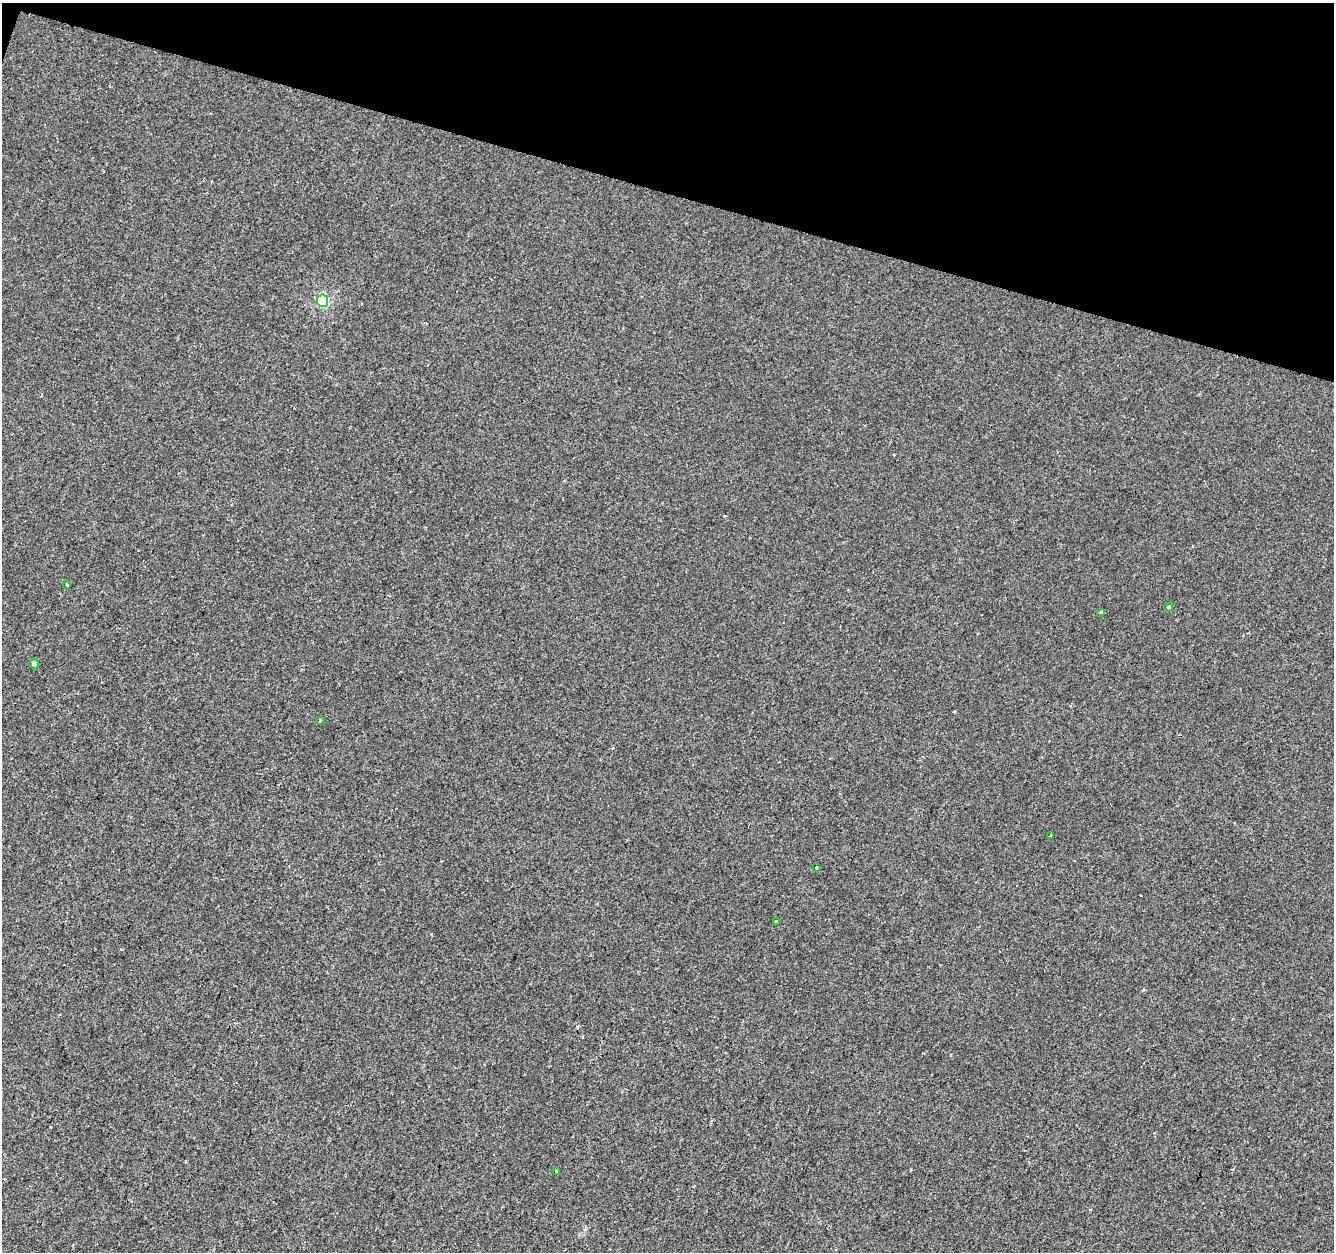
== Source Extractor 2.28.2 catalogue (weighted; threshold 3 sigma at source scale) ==
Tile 2 of 4 x 4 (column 2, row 1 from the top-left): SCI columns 1340-2671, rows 4031-5280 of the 5335 x 5497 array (HDU 1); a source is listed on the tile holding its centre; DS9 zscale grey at full resolution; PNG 1336 x 1254 px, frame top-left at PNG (2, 3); each listed source drawn as its Kron ellipse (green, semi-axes under 4 px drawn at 4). Shown black and unused: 15% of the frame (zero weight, under 2 of 3 exposures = <1% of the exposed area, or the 3 px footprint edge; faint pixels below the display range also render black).
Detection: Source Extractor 2.28.2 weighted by HDU 2 'WHT'; one run over the whole footprint, this tile lists its part. Background -2.68e-04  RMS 0.0026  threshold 0.0118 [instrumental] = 3 sigma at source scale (4.5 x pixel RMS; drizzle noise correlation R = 1.50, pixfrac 1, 0.0396/0.0396 arcsec/px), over >= 5 px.
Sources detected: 11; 1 cosmic-ray / hot-pixel residue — neither listed nor drawn; the other 10 listed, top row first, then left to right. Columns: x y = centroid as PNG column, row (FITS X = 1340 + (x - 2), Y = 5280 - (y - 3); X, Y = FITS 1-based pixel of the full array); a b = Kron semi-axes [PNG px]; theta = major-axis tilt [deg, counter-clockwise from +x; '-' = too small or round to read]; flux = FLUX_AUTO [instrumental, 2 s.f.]
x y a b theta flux
322 301 6 5 - 21
67 585 3 3 - 1.6
1169 607 4 3 - 0.47
1101 612 3 3 - 0.73
34 664 5 5 - 0.94
320 721 3 3 - 0.27
1051 835 3 2 - 0.26
817 867 3 2 - 0.27
776 922 3 3 - 0.4
557 1171 4 3 - 0.89